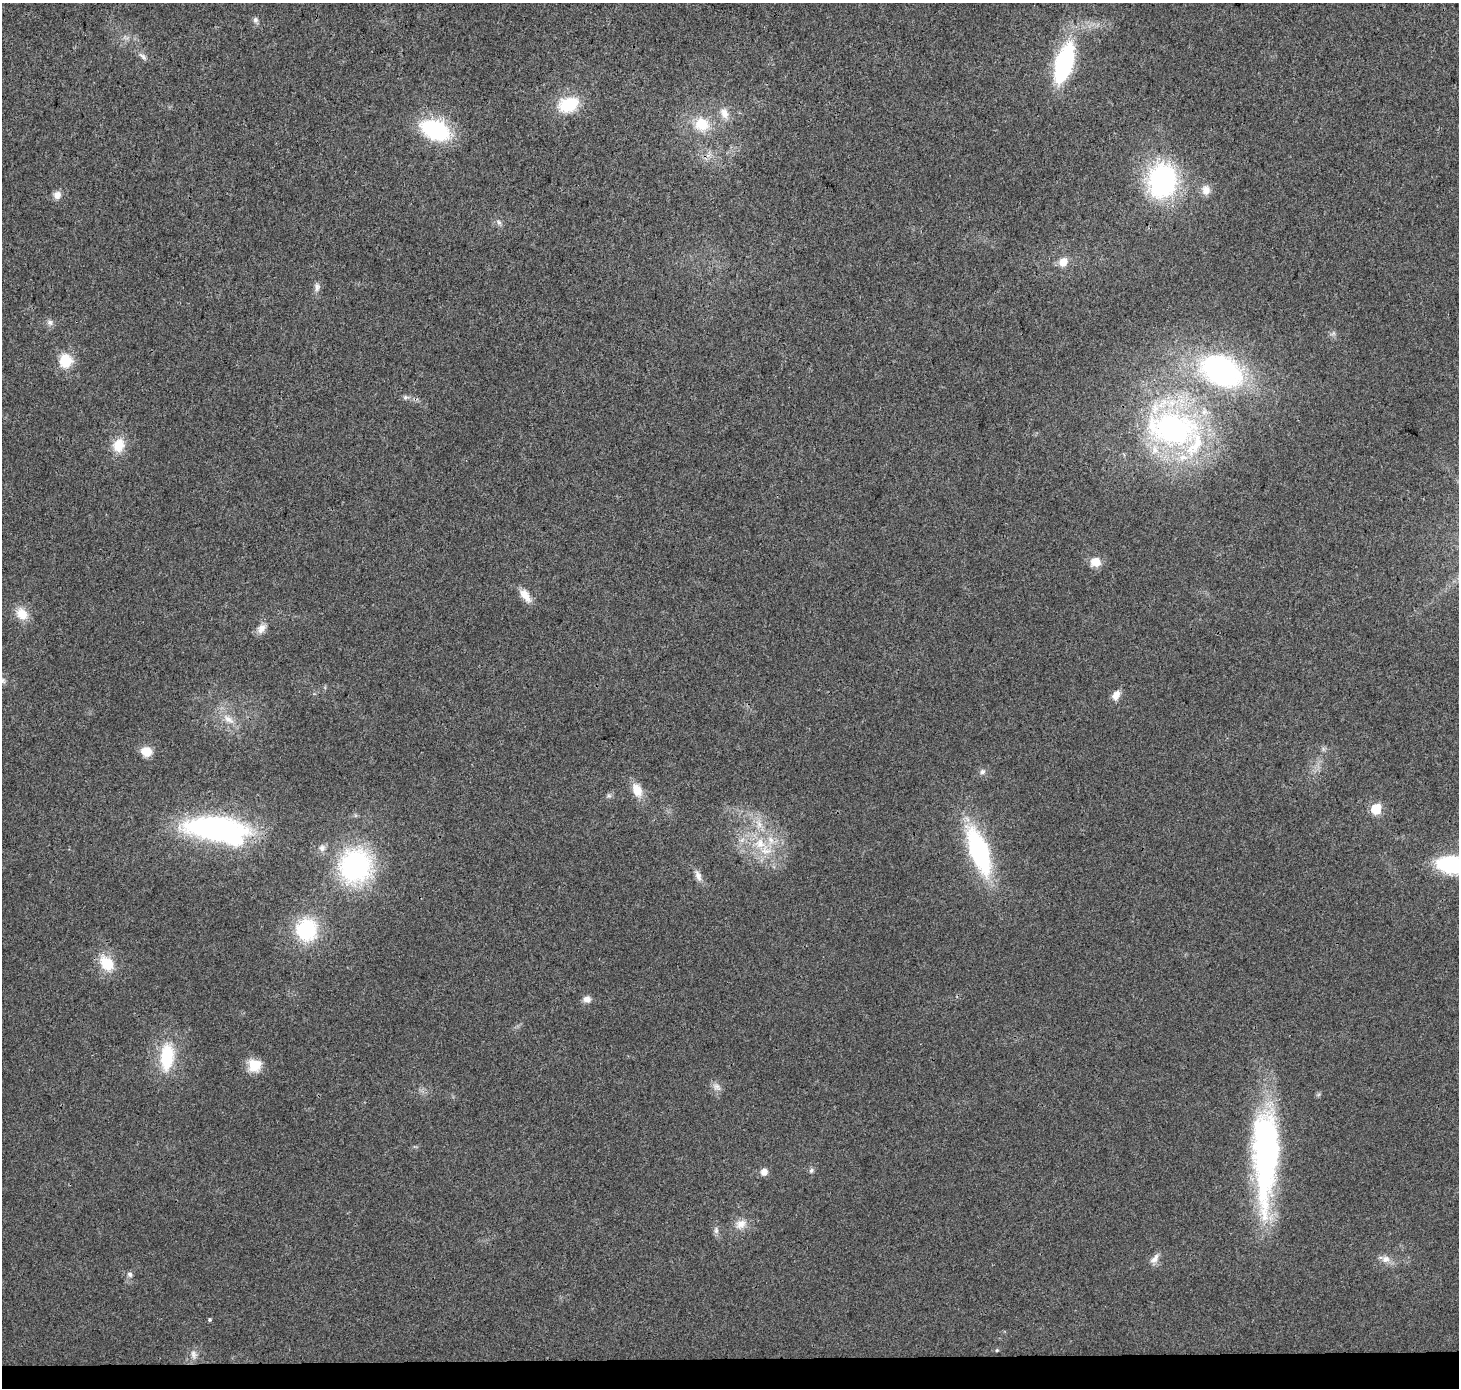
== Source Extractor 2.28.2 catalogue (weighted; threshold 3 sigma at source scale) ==
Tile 8 of 3 x 3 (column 2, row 3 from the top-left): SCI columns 1466-2922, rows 238-1623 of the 4379 x 4623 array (HDU 1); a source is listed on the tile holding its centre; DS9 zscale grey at full resolution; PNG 1461 x 1390 px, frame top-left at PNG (2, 3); no overlay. Shown black and unused: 2% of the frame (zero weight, under 3 of 4 exposures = <1% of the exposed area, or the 3 px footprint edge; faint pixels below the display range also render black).
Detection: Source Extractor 2.28.2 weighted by HDU 2 'WHT'; one run over the whole footprint, this tile lists its part. Background 0.0188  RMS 0.0038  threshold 0.017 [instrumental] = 3 sigma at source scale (4.5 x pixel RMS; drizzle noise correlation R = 1.50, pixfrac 1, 0.0396/0.0396 arcsec/px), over >= 5 px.
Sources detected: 61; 1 inside a brighter object's white glare — not listed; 3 inside a brighter listed object's ellipse — not listed separately; the other 57 listed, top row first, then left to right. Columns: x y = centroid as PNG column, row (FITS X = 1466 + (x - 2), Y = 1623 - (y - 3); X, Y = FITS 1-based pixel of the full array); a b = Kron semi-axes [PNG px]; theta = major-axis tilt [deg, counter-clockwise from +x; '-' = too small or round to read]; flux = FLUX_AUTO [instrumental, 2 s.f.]
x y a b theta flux
255 20 8 7 - 1
142 56 13 5 -42 1.4
1064 63 27 11 73 73
568 104 20 14 18 17
724 113 15 10 -66 3.7
702 124 19 17 -21 9.7
435 130 26 16 -22 40
1162 181 28 23 82 73
1206 190 13 11 86 3.2
57 195 10 9 - 2.4
499 222 9 6 -41 1.1
1063 262 8 7 - 4.8
317 287 12 7 -87 1.7
50 322 8 7 - 1.3
65 361 17 15 -88 8.7
1222 371 38 26 -27 88
405 397 7 6 - 0.9
1173 429 43 27 -6 90
119 445 17 14 71 7.3
1095 562 13 12 - 4.3
525 595 19 9 -55 4.1
22 614 17 14 -51 5.5
261 629 14 9 55 2.9
3 681 9 6 -75 1.2
1116 695 11 8 62 3.3
228 719 16 9 -34 3.9
146 751 11 10 - 5.3
982 772 8 6 47 1.1
637 790 18 11 -66 5.8
609 796 7 4 -1 0.75
1376 809 6 6 - 26
759 824 13 7 -66 3.3
217 828 49 19 -4 110
742 840 8 5 56 1.3
760 843 17 14 -67 8.8
322 848 9 9 - 1.9
979 851 41 16 -70 61
1452 865 28 15 -5 39
355 866 31 30 - 65
698 876 16 7 -69 2.4
306 930 24 22 89 26
107 963 21 15 -49 9.9
587 999 10 8 0 2.1
167 1057 32 15 86 18
254 1065 16 15 - 6.2
717 1087 14 8 -37 2
1266 1156 111 27 89 110
811 1170 8 5 50 0.87
764 1172 8 7 - 2.5
741 1224 16 12 29 4
716 1230 10 6 -90 1.3
1154 1259 16 8 52 2.4
1386 1259 11 10 - 2.6
130 1274 8 6 -73 1.2
209 1320 4 4 - 0.59
997 1350 5 4 - 0.4
193 1354 14 7 -80 2
Isophote crosses this tile's border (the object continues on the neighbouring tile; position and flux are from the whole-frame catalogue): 1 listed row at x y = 1452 865